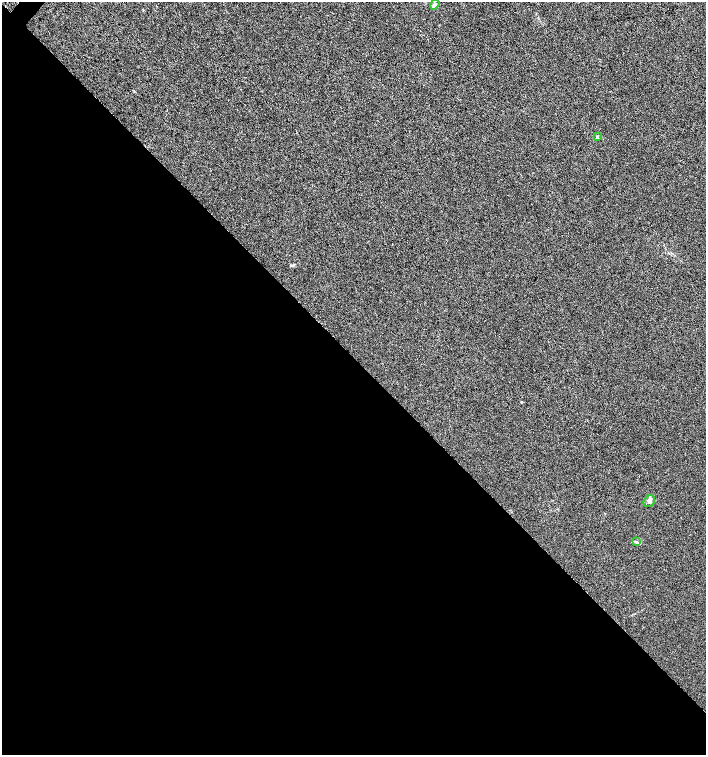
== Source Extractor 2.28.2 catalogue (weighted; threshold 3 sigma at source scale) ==
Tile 14 of 4 x 4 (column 2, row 4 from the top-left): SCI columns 1639-3046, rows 1-1505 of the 6027 x 6025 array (HDU 1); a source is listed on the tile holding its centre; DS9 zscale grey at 2 x 2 block average (1 PNG px = mean of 2 x 2 image px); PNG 708 x 757 px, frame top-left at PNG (2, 2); each listed source drawn as its Kron ellipse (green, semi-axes under 4 px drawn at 4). Shown black and unused: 53% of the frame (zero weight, under 3 of 6 exposures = <1% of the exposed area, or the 3 px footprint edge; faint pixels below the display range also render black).
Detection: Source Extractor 2.28.2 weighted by HDU 2 'WHT'; one run over the whole footprint, this tile lists its part. Background 8.72e-04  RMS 0.0025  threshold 0.0103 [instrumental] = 3 sigma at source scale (4.09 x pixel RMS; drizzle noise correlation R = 1.36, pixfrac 0.8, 0.0396/0.0396 arcsec/px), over >= 5 px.
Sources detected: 4; all 4 listed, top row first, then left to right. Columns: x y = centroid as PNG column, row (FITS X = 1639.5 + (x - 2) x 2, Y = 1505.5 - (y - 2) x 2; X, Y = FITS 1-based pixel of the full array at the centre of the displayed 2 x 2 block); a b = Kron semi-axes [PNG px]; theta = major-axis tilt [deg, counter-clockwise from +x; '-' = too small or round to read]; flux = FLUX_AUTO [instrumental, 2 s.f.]
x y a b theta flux
435 5 5 4 - 1.1
597 137 3 3 - 0.52
649 501 6 5 - 1.8
636 542 4 3 - 0.89